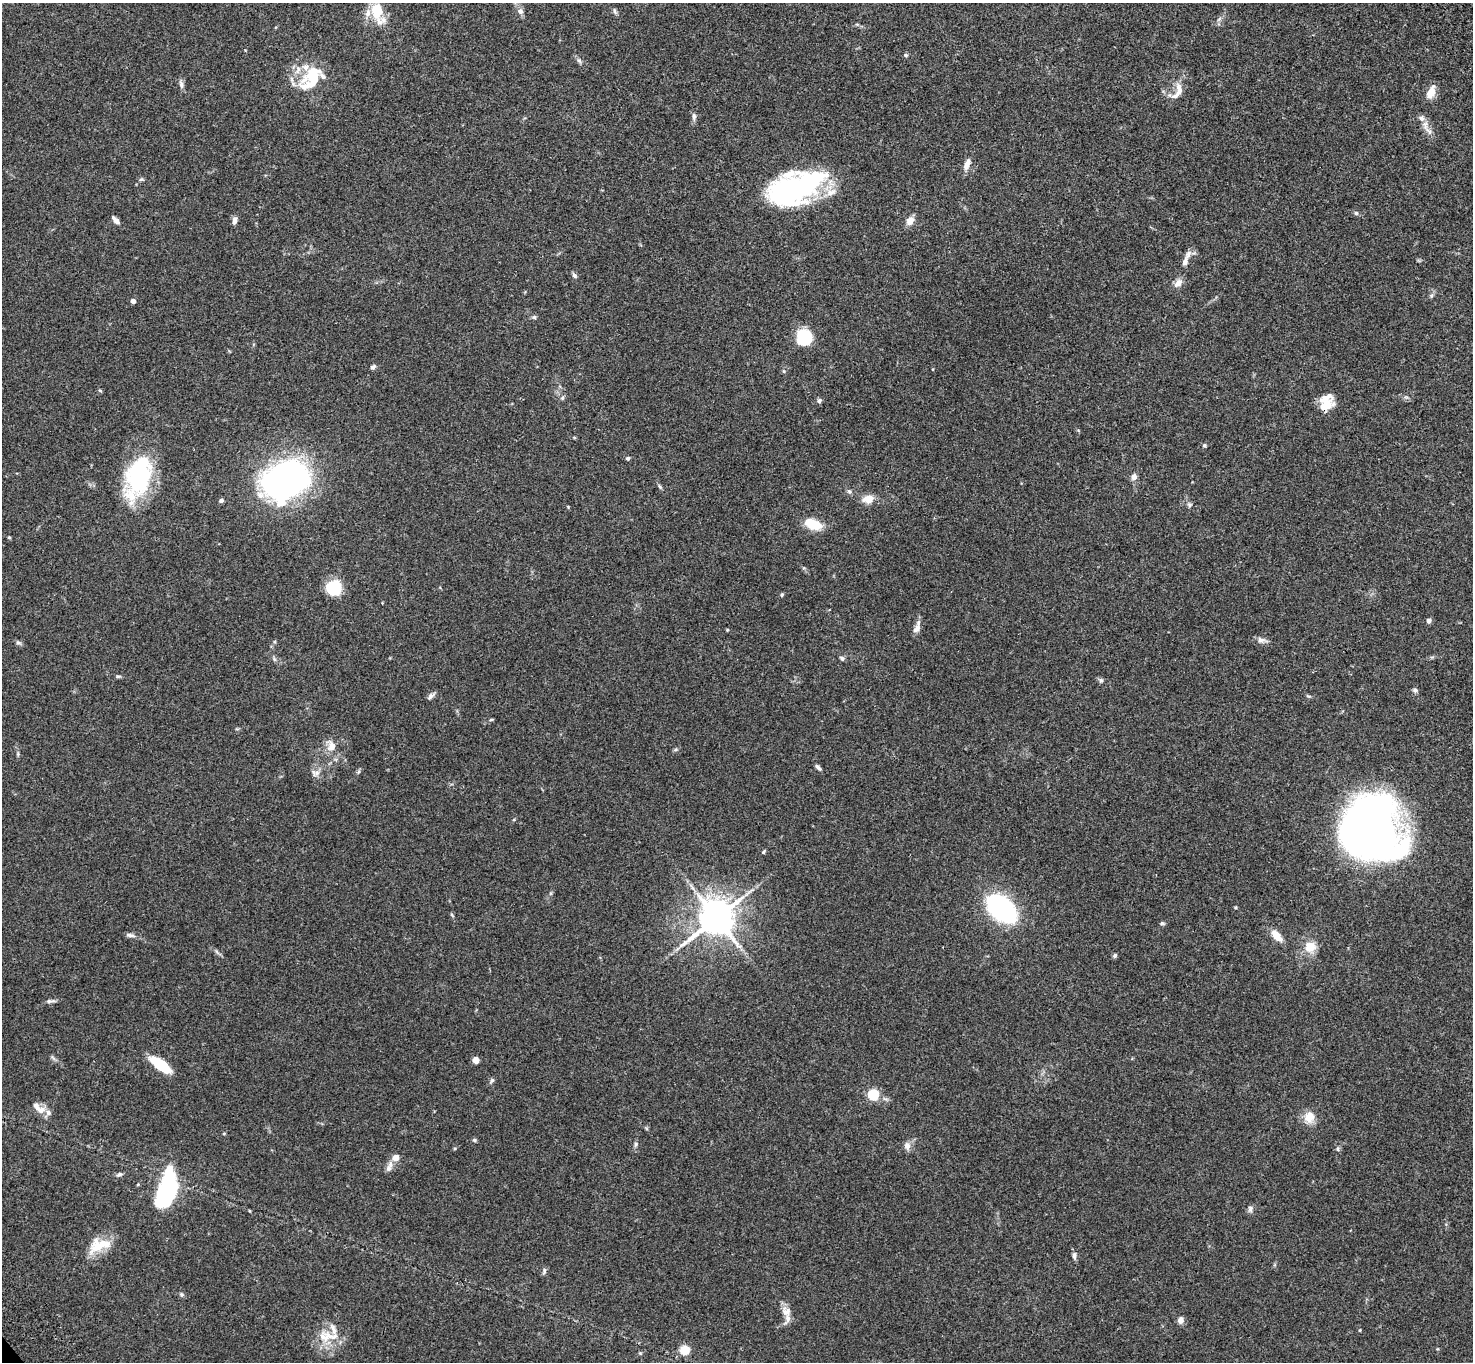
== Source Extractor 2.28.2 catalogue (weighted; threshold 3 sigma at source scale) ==
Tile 10 of 4 x 4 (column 2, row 3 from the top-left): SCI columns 1574-3044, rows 1600-2959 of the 6091 x 6060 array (HDU 1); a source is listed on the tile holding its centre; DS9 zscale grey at full resolution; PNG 1475 x 1364 px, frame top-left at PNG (2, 3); no overlay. Shown black and unused: <1% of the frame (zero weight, under 3 of 4 exposures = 6% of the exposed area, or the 3 px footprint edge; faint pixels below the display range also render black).
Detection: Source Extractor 2.28.2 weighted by HDU 2 'WHT'; one run over the whole footprint, this tile lists its part. Background 0.0792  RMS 0.0059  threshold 0.0263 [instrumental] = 3 sigma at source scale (4.5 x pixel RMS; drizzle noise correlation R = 1.50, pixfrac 1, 0.05/0.05 arcsec/px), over >= 5 px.
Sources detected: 115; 4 inside a brighter object's white glare — not listed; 13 inside a brighter listed object's ellipse — not listed separately; the other 98 listed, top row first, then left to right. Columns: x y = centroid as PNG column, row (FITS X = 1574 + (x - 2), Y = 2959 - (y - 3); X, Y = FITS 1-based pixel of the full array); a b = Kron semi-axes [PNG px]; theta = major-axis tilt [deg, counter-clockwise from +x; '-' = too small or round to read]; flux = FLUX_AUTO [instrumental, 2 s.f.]
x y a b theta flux
377 10 19 12 -70 18
520 11 8 7 - 2.3
615 11 9 4 -72 1.1
906 55 6 4 -28 0.92
579 60 8 5 -53 1.4
313 78 40 13 12 15
181 84 12 5 -76 1.9
1178 91 28 11 69 6.7
1431 92 16 9 66 5.9
694 116 10 5 -89 1.7
1425 125 12 6 -79 3.1
967 164 16 7 69 4.2
141 179 6 5 - 0.88
790 196 48 37 -13 82
1356 213 5 5 - 1.1
116 220 9 5 -47 2.9
235 220 9 6 76 2.4
910 221 9 7 58 5.3
1185 262 10 6 73 2.9
574 275 7 5 -43 1.4
1178 283 13 8 45 3.8
133 301 4 4 - 2.8
534 317 5 5 - 1
804 337 10 9 - 48
373 367 6 5 - 1.5
100 391 5 4 - 0.7
562 398 6 4 46 0.9
819 401 7 5 59 1.3
1325 406 20 11 30 9.4
1204 445 5 4 - 0.85
628 458 5 4 - 1
1134 477 6 6 - 3.6
139 478 39 30 69 54
285 480 41 31 21 210
660 487 8 3 -71 0.91
849 491 6 5 - 1
868 499 11 8 10 7.1
221 501 5 4 - 1.2
1189 505 7 5 -61 1.1
568 507 4 3 - 0.47
812 524 18 9 -21 16
9 537 5 3 - 0.53
333 587 13 13 - 24
782 595 6 4 69 0.74
1428 620 6 5 - 1.7
917 628 14 8 63 3.2
727 630 4 3 - 0.53
1261 640 12 7 -11 2.6
18 642 7 5 -14 1.2
274 659 7 4 -72 0.93
842 659 7 5 -50 1.2
118 676 8 4 8 0.84
1101 680 7 6 - 1.2
1415 690 6 5 - 1.2
431 696 9 6 50 1.9
491 720 5 3 - 0.7
332 746 12 10 74 5.4
675 750 6 4 19 0.83
18 754 6 4 -72 0.77
818 767 9 4 -46 1.5
358 772 6 4 70 0.8
317 773 9 8 - 2.7
1372 829 58 50 -66 390
763 852 5 4 - 0.72
1001 908 28 17 -41 98
452 915 6 4 -46 0.66
716 918 12 11 - 1200
1162 923 5 5 - 0.87
130 935 14 5 -8 2
1277 936 13 7 -48 8
1310 947 14 12 34 8.6
1115 956 5 5 - 1.3
50 1001 13 4 5 1.7
476 1060 6 5 - 4.4
160 1064 19 8 -36 29
492 1080 9 5 47 1.2
873 1095 5 5 - 47
39 1108 23 9 -37 5.3
1309 1117 17 14 71 6.9
224 1134 5 3 - 0.5
474 1140 6 5 - 0.99
636 1144 7 5 76 1.1
907 1146 10 8 -84 3
1337 1149 5 5 - 0.94
396 1158 10 9 - 3.9
389 1168 10 7 71 2.6
119 1174 8 5 24 1.3
167 1189 36 15 74 75
1250 1209 9 7 -86 1.7
99 1245 31 16 17 14
1074 1256 11 5 -89 1.7
544 1271 10 4 74 1.2
182 1294 7 5 -44 1
786 1312 14 12 -36 5.1
1180 1320 8 7 - 2.9
1360 1330 4 3 - 0.48
329 1336 24 9 -30 8.8
684 1350 7 7 - 13
Overlapping masked pixels (flux is a lower limit): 1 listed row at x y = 1325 406
Isophote crosses this tile's border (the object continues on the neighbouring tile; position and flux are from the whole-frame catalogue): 1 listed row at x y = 377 10